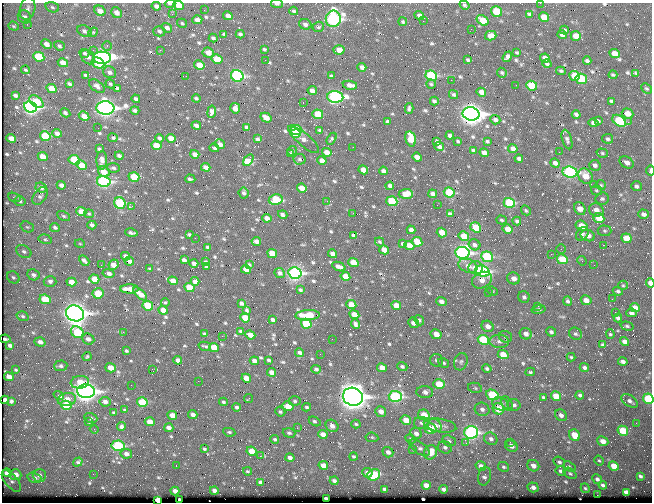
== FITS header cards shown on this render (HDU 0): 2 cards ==
NAXIS1  =                  650 / Width of table row in bytes
NAXIS2  =                  500 / Number of rows in table

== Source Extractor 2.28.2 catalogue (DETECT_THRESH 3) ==
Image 650 x 500 px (HDU 0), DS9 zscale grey, 1 PNG px = 1 image px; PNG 654 x 504 px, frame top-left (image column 1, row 500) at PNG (2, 3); each listed source drawn as its Kron ellipse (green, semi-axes under 4 px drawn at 4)
Background 363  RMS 1.4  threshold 4.15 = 3 sigma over >= 5 px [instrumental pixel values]
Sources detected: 654; of the 654, the 500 brightest by FLUX_AUTO listed and drawn (154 fainter detections omitted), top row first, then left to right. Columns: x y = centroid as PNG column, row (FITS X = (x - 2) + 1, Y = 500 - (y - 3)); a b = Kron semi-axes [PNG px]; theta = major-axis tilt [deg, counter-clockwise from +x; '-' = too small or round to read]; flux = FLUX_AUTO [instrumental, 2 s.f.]
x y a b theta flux
540 3 2 2 - 250
170 4 5 3 - 260
277 4 6 3 -5 250
178 5 5 4 - 1300
464 5 5 3 - 140
156 6 5 4 - 370
52 7 7 5 -19 170
27 9 11 7 73 390
204 10 2 2 - 130
100 11 6 4 -32 730
294 11 4 3 - 140
496 11 5 5 - 3000
116 13 6 5 - 480
172 14 2 2 - 360
529 14 4 3 - 170
228 16 5 4 - 530
419 16 5 4 - 390
24 17 7 6 - 340
544 17 5 4 - 1300
333 19 8 7 - 20000
197 20 5 4 - 390
483 20 7 4 -34 1600
423 21 2 2 - 420
403 22 4 4 - 120
182 23 5 3 - 130
27 24 3 2 - 130
305 24 6 5 - 320
14 26 5 4 - 120
318 27 6 5 - 190
167 28 5 4 - 320
471 29 2 2 - 120
564 30 4 4 - 160
84 31 8 5 -25 280
159 31 6 5 - 200
93 32 5 4 - 110
224 34 4 3 - 120
240 34 4 3 - 180
562 34 5 4 - 450
491 36 5 4 - 600
576 36 5 5 - 1300
213 38 4 3 - 180
46 44 5 4 - 580
59 46 5 4 - 200
107 46 4 4 - 150
264 49 4 3 - 130
93 50 2 2 - 250
160 50 2 2 - 590
339 50 5 4 - 850
517 52 3 3 - 120
84 53 5 4 - 150
208 53 6 5 - 690
614 54 5 4 - 900
39 57 6 4 -25 3700
88 57 8 6 -47 390
507 57 5 4 - 320
102 58 9 6 0 26000
545 58 5 4 - 510
217 59 6 4 -28 1800
265 60 2 2 - 170
468 60 3 3 - 130
587 61 4 3 - 200
63 63 5 4 - 880
98 63 6 5 - 1500
547 64 5 4 - 170
199 65 5 4 - 1500
362 67 4 4 - 390
26 70 4 3 - 130
561 71 5 3 - 120
110 72 7 5 -25 300
502 73 5 4 - 140
636 73 3 3 - 140
86 75 4 3 - 150
613 75 4 3 - 120
186 76 2 2 - 190
237 76 6 5 - 13000
331 76 3 3 - 150
431 76 6 5 - 7900
575 76 5 5 - 1800
581 79 6 5 - 3700
451 80 2 2 - 720
69 84 4 3 - 170
110 84 5 4 - 150
431 84 4 4 - 110
350 85 7 4 -11 440
516 85 2 2 - 210
97 86 9 5 -37 310
532 86 5 5 - 3400
51 89 5 4 - 1200
117 89 4 3 - 210
646 89 6 4 -41 150
312 91 4 4 - 420
481 92 5 4 - 650
454 95 5 4 - 160
15 96 4 3 - 190
335 97 8 6 -2 15000
196 98 4 3 - 140
136 99 4 3 - 240
434 101 4 3 - 200
611 101 4 3 - 140
36 102 8 5 -40 2800
303 103 3 2 - 380
30 107 6 5 - 24000
105 108 9 6 -3 38000
235 108 5 5 - 730
409 108 5 3 - 160
135 110 4 3 - 220
212 112 6 4 81 570
65 113 5 3 - 230
628 113 6 5 - 980
318 114 5 5 - 2200
471 114 8 6 -12 61000
576 115 4 3 - 230
84 116 5 4 - 680
266 118 6 4 -31 700
495 120 5 4 - 280
598 121 4 3 - 150
619 121 7 5 -37 5100
387 122 4 3 - 230
628 122 2 2 - 320
594 123 5 4 - 360
196 125 4 3 - 420
246 127 4 3 - 200
98 128 2 2 - 120
296 130 5 5 - 4700
320 130 4 3 - 200
57 133 5 4 - 460
295 133 5 3 - 3500
450 135 4 3 - 260
45 136 5 5 - 3500
11 138 5 4 - 570
113 138 5 4 - 160
159 138 4 4 - 200
171 138 5 4 - 720
257 139 4 3 - 190
303 139 19 6 -40 520
332 139 6 4 59 120
411 139 8 5 -77 1800
608 139 5 5 - 190
567 140 10 4 -72 260
437 141 4 3 - 160
458 141 3 3 - 120
487 141 3 3 - 130
220 144 5 4 - 390
156 145 5 4 - 1700
353 147 2 2 - 170
439 147 5 4 - 280
214 148 5 3 - 170
99 149 4 3 - 180
513 149 4 4 - 430
473 150 4 3 - 150
292 151 5 4 - 120
327 152 5 4 - 630
559 152 3 2 - 340
484 153 5 4 - 510
602 153 6 4 -17 140
195 154 5 4 - 550
290 154 3 3 - 120
119 156 4 3 - 230
43 157 5 4 - 1100
417 157 5 4 - 610
299 159 6 5 - 160
519 159 4 3 - 210
74 160 6 4 -27 3400
102 160 9 5 89 430
248 160 6 4 56 4600
322 161 5 4 - 620
627 162 8 5 -32 560
555 163 5 4 - 390
81 165 5 4 - 1200
595 165 5 5 - 300
206 167 5 4 - 560
113 168 6 4 -7 190
363 170 5 4 - 890
384 171 4 4 - 370
650 171 5 2 - 430
104 172 6 5 - 1200
570 172 7 5 -7 15000
586 176 8 6 -51 1400
134 177 5 4 - 2300
190 179 5 3 - 190
104 181 7 5 -11 13000
61 185 4 4 - 370
594 185 3 3 - 160
601 185 5 5 - 120
390 186 4 4 - 350
636 186 5 5 - 260
41 187 6 5 - 320
302 188 5 4 - 940
596 190 5 5 - 140
449 192 5 4 - 4400
244 193 5 5 - 170
406 194 7 5 6 990
433 194 4 4 - 370
40 196 10 6 54 270
15 197 7 4 -19 120
602 199 7 6 - 200
276 200 7 5 10 4200
20 201 6 4 -17 170
327 201 3 2 - 140
392 201 5 5 - 4200
120 203 6 5 - 6000
509 203 6 5 - 5700
437 205 2 2 - 220
132 206 3 2 - 210
580 208 7 5 -64 910
526 210 5 3 - 130
596 210 7 6 - 630
81 212 5 4 - 1200
353 213 2 2 - 160
89 214 5 4 - 120
450 214 4 4 - 270
643 214 5 4 - 330
283 215 5 3 - 260
64 216 7 4 -27 140
267 218 4 4 - 580
599 218 5 5 - 1900
502 220 5 4 - 120
517 221 4 3 - 180
92 225 4 3 - 260
581 226 6 5 - 1600
27 227 7 5 -20 170
55 227 5 4 - 200
476 227 6 4 -37 2400
508 229 5 4 - 940
411 230 4 4 - 360
605 231 7 5 -2 170
131 233 6 3 -12 180
442 233 5 4 - 1000
189 234 4 3 - 140
582 234 7 5 49 250
353 235 4 3 - 170
588 235 7 5 -22 680
464 236 5 4 - 1400
195 238 2 2 - 230
626 238 5 5 - 1200
45 239 7 4 -16 170
256 241 5 4 - 440
380 242 5 3 - 120
417 242 5 4 - 1500
80 244 5 3 - 120
403 244 4 3 - 200
409 245 5 4 - 1200
475 245 6 5 - 260
603 245 2 2 - 820
208 247 4 3 - 190
561 249 5 5 - 140
384 250 5 4 - 850
24 252 8 6 -32 290
272 253 5 4 - 1400
462 253 7 6 - 24000
332 254 4 4 - 450
551 254 2 2 - 910
125 256 4 3 - 330
487 257 6 5 - 5900
562 259 6 5 - 2400
184 260 4 4 - 320
84 261 6 3 -44 250
129 261 5 3 - 480
582 261 5 4 - 120
206 262 3 3 - 160
353 262 5 4 - 1000
194 263 4 3 - 330
101 265 2 2 - 130
113 265 5 4 - 850
249 265 4 3 - 130
594 265 2 2 - 110
468 266 10 6 -22 620
206 267 3 3 - 120
339 267 7 3 -23 410
476 268 7 6 - 940
150 269 3 3 - 110
246 269 5 4 - 920
483 271 7 5 -19 13000
108 273 6 3 -12 350
280 273 5 4 - 270
295 273 6 5 - 18000
33 275 6 5 - 270
345 276 5 4 - 1100
13 277 6 5 - 190
514 278 6 6 - 570
94 279 5 4 - 1000
482 280 10 7 27 760
50 281 6 5 - 280
173 281 5 4 - 930
195 281 4 4 - 410
71 282 5 4 - 930
650 283 5 3 - 760
623 285 5 4 - 120
189 287 5 4 - 1800
129 289 9 4 0 1000
300 290 3 3 - 130
492 291 5 4 - 110
618 291 5 4 - 180
488 292 2 2 - 440
98 293 5 5 - 2100
140 294 8 4 -43 860
524 297 6 5 - 260
45 299 5 4 - 2100
612 299 3 2 - 130
586 300 5 4 - 590
441 301 5 4 - 380
568 301 4 3 - 170
165 303 4 3 - 110
241 303 4 3 - 240
351 305 5 4 - 1500
396 305 5 4 - 1000
148 306 5 4 - 3200
538 306 3 2 - 400
635 308 5 4 - 790
539 309 7 4 12 170
163 310 5 4 - 710
247 311 4 3 - 130
615 312 2 2 - 400
75 313 9 8 - 51000
631 313 5 3 - 220
308 315 12 5 4 2500
354 315 5 4 - 1100
22 316 6 4 -18 170
245 318 5 4 - 1900
618 318 4 4 - 290
273 320 4 3 - 240
419 320 5 4 - 160
413 323 6 5 - 350
306 324 5 4 - 4100
355 324 5 3 - 210
488 326 6 5 - 550
627 326 7 4 -15 160
240 331 3 3 - 120
77 332 7 5 -35 4200
123 332 2 2 - 340
551 332 5 4 - 210
205 334 4 3 - 190
436 334 6 5 - 830
526 334 6 5 - 520
576 334 7 6 - 190
610 334 5 3 - 130
250 335 5 4 - 690
222 336 2 2 - 570
505 337 6 5 - 210
5 339 5 3 - 130
88 339 6 5 - 420
332 339 2 2 - 290
483 340 5 5 - 4700
499 341 10 6 -2 340
40 342 5 4 - 420
625 342 5 4 - 490
10 345 4 3 - 260
603 345 4 3 - 150
205 346 6 2 -15 130
214 347 5 4 - 1700
126 351 3 3 - 130
300 353 4 3 - 300
320 354 2 2 - 140
503 355 5 4 - 1400
87 356 5 3 - 120
571 357 4 4 - 110
178 360 4 4 - 440
269 360 4 3 - 170
437 360 7 6 - 240
254 361 5 4 - 510
461 362 9 6 74 270
623 362 5 3 - 300
444 363 5 4 - 150
61 366 6 5 - 250
402 367 5 4 - 190
110 368 5 4 - 970
382 368 5 4 - 1000
584 368 5 4 - 230
152 369 2 2 - 150
316 369 5 4 - 190
487 369 5 4 - 190
16 370 3 3 - 110
271 372 4 4 - 530
530 372 5 3 - 130
9 377 5 4 - 750
246 378 5 4 - 950
198 381 2 2 - 290
80 382 9 6 6 1200
439 384 6 5 - 2100
131 385 2 2 - 150
475 388 7 5 -13 150
86 391 9 7 -4 45000
425 392 8 6 -5 500
492 395 6 5 - 3400
580 395 4 4 - 200
59 396 5 3 - 650
395 396 7 5 -4 12000
556 396 5 4 - 1500
353 397 10 8 -20 74000
543 397 4 3 - 180
249 398 4 2 - 160
67 399 9 6 12 1100
648 399 5 5 - 5000
5 400 4 4 - 500
11 401 4 4 - 170
295 401 6 4 -1 160
630 401 9 5 -35 360
105 402 6 5 - 360
142 402 5 4 - 3200
223 402 4 4 - 150
507 403 8 5 -59 210
500 404 8 6 -25 480
66 405 5 4 - 3500
514 405 6 6 - 270
288 406 6 4 -14 1100
237 407 4 4 - 220
307 407 4 3 - 140
482 409 7 6 - 340
498 409 6 5 - 1600
125 410 3 3 - 110
381 411 6 5 - 610
280 412 5 4 - 160
114 413 3 3 - 130
193 414 5 4 - 370
172 415 5 4 - 720
424 415 6 5 - 1500
561 415 6 5 - 340
91 418 7 4 -19 200
406 420 5 4 - 1000
315 421 6 4 -30 200
89 422 4 4 - 120
150 422 5 4 - 1100
421 423 7 6 - 290
636 423 3 2 - 170
356 424 5 3 - 130
121 426 4 4 - 230
332 426 7 5 -40 500
435 426 7 6 - 540
440 426 16 6 -9 710
169 428 5 4 - 400
297 428 3 2 - 120
94 429 4 3 - 130
430 429 6 5 - 2000
623 431 5 4 - 2400
229 432 6 4 -9 160
471 432 7 6 - 15000
289 433 6 4 -17 160
416 433 6 5 - 390
323 434 5 4 - 640
575 435 6 5 - 1600
372 437 6 4 -8 120
275 439 4 4 - 160
411 439 5 4 - 150
491 439 7 6 - 310
449 441 7 5 -24 210
603 441 6 4 -26 720
510 442 3 2 - 230
466 443 3 2 - 240
118 446 6 5 - 6300
511 446 6 5 - 460
445 447 7 6 - 230
419 448 12 5 -35 290
204 449 4 4 - 140
412 449 3 2 - 250
251 451 5 4 - 1100
388 452 5 5 - 340
430 452 7 6 - 1300
126 454 6 5 - 370
260 456 3 2 - 1100
353 457 4 3 - 140
290 458 4 4 - 410
599 461 5 3 - 120
78 462 5 4 - 180
559 462 6 5 - 200
323 465 5 4 - 670
176 466 2 2 - 160
481 466 5 4 - 570
533 466 6 5 - 590
569 466 6 4 -35 120
614 466 5 4 - 1300
504 467 6 4 -29 170
247 471 4 3 - 120
560 471 5 5 - 220
7 473 5 4 - 460
367 473 5 4 - 390
570 473 7 5 -37 170
93 474 2 2 - 220
15 475 6 5 - 740
39 475 7 6 - 370
374 475 6 5 - 3700
484 476 9 6 75 330
640 476 3 3 - 190
34 478 7 5 -17 290
597 479 5 4 - 270
11 481 13 6 -50 260
334 481 4 3 - 240
260 482 4 4 - 260
426 485 4 4 - 720
603 485 4 3 - 200
533 487 5 5 - 410
585 488 5 4 - 110
384 489 4 3 - 180
444 489 4 3 - 250
175 491 4 4 - 490
214 491 4 3 - 400
626 492 4 4 - 320
597 495 2 2 - 1400
179 499 3 2 - 280
326 499 4 3 - 380
157 500 4 4 - 2800
At the frame edge (FLAGS 8, measured only in part): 8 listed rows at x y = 540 3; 170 4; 277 4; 178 5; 650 171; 650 283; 648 399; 157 500
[154 fainter detections neither listed nor drawn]